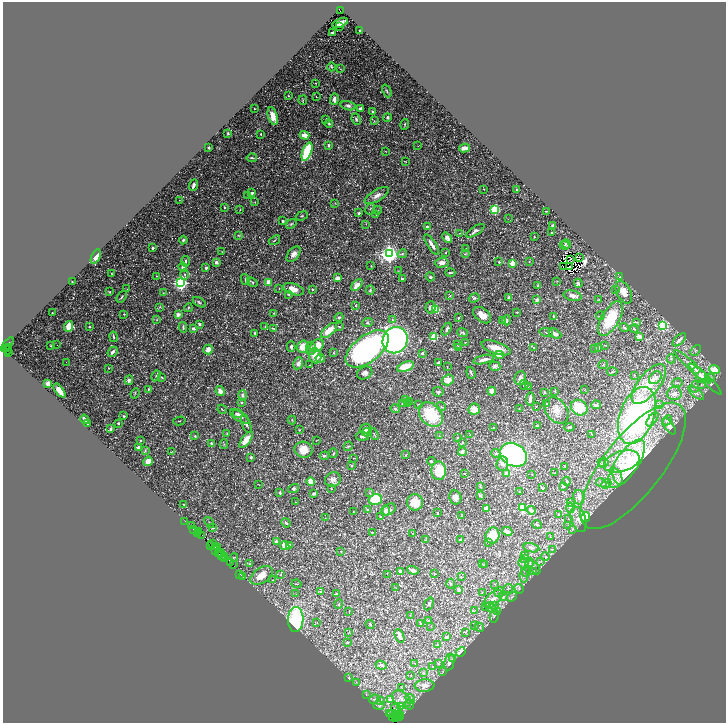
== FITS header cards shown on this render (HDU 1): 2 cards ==
NAXIS1  =                 1447
NAXIS2  =                 1442

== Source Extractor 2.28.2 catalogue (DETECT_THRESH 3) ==
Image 1447 x 1442 px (HDU 1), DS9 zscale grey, zoomed out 1/2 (1 PNG px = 2 x 2 image px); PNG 728 x 725 px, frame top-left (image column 2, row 1442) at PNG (3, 2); each listed source drawn as its Kron ellipse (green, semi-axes under 4 px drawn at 4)
Background 0.996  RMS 0.072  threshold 0.215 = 3 sigma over >= 5 px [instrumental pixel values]
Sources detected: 615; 71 cannot appear on this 1/2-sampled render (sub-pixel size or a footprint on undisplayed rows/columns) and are neither listed nor drawn; of the other 544, the 500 brightest by FLUX_AUTO listed and drawn (44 fainter detections omitted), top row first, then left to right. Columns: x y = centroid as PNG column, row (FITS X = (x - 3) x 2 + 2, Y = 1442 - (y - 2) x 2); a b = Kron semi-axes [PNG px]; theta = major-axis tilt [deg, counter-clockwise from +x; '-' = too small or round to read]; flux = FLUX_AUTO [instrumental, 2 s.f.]
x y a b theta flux
340 10 4 3 - 330
340 23 8 3 24 77
339 26 2 1 - 76
360 31 2 1 - 6.7
332 32 2 2 - 11
332 67 4 3 - 16
340 69 3 2 - 7.8
316 83 2 2 - 9.3
387 91 7 3 -66 18
288 96 3 2 - 7.3
316 97 2 2 - 11
334 99 6 3 88 53
303 100 5 3 - 14
348 106 8 4 -15 39
254 109 2 2 - 8.5
360 109 4 3 - 39
373 111 2 2 - 12
273 116 9 4 -75 160
387 117 4 4 - 28
326 119 4 3 - 9.1
356 119 6 3 -65 24
374 121 3 3 - 8.3
329 124 4 3 - 19
405 125 5 2 - 14
228 133 3 2 - 10
261 134 2 2 - 12
305 135 5 3 - 110
328 145 3 2 - 22
418 146 3 2 - 5.2
209 148 2 2 - 31
464 148 5 3 - 78
385 151 3 2 - 4.9
307 152 10 4 69 610
252 158 5 2 - 19
405 161 4 2 - 5.9
193 185 6 3 71 48
484 189 3 2 - 5.1
517 190 2 2 - 41
252 193 2 2 - 49
248 195 2 2 - 5.6
377 195 14 5 31 73
179 200 2 2 - 4.6
255 202 2 2 - 6
335 203 3 2 - 7.4
225 208 3 2 - 14
370 209 6 3 63 15
495 209 4 3 - 650
240 210 2 2 - 5.9
377 210 4 2 - 6.4
546 211 2 1 - 7
359 213 4 3 - 20
376 214 3 3 - 12
302 216 6 3 21 16
508 219 2 1 - 12
283 221 2 2 - 46
291 224 5 3 - 16
366 224 2 2 - 8.6
552 226 3 3 - 29
427 227 4 3 - 27
475 231 10 4 34 49
551 232 2 2 - 8.8
459 233 2 2 - 7.6
239 235 4 2 - 12
534 237 2 2 - 6
447 238 5 4 - 37
183 240 4 3 - 20
275 240 6 2 37 13
566 244 4 2 - 18
432 245 12 3 -57 78
565 245 5 3 - 18
152 248 2 2 - 30
465 248 4 2 - 6.6
222 251 3 2 - 6.1
446 252 3 2 - 8.8
294 254 9 5 50 63
389 254 4 4 - 7000
402 254 5 4 - 20
465 254 4 3 - 12
96 256 8 4 65 84
579 257 2 1 - 5.2
570 260 2 1 - 7.5
186 261 5 3 - 26
529 261 3 2 - 8
216 262 2 2 - 120
499 262 2 2 - 31
442 263 7 5 3 60
512 263 3 3 - 240
371 266 2 2 - 5.4
569 266 2 1 - 4.6
183 267 4 3 - 75
563 267 2 1 - 5.1
206 268 2 2 - 55
398 271 3 2 - 7.2
450 273 5 2 - 19
112 274 4 3 - 11
185 274 5 3 - 18
156 276 2 2 - 5.3
430 277 4 4 - 25
620 277 4 3 - 11
338 278 4 3 - 53
402 279 4 3 - 15
245 280 5 2 - 13
557 281 3 2 - 5.1
72 282 2 2 - 8.4
252 282 6 3 -37 16
269 282 4 4 - 100
181 283 4 3 - 3400
578 283 4 3 - 34
357 285 7 4 45 110
538 285 4 4 - 16
127 289 3 2 - 5.3
279 289 2 2 - 5.7
294 289 11 5 -18 130
312 289 2 2 - 46
370 290 4 3 - 21
616 290 3 2 - 8.2
109 292 4 3 - 13
624 292 12 7 -63 160
163 293 2 2 - 7.2
289 294 3 2 - 23
450 296 3 3 - 13
573 296 9 5 -14 69
122 297 6 2 55 18
509 297 3 2 - 73
474 298 5 4 - 18
537 300 2 2 - 140
599 300 4 2 - 8.6
199 302 7 3 -31 20
355 306 3 3 - 12
160 307 4 3 - 12
430 307 6 5 - 42
188 308 4 3 - 16
436 309 3 3 - 420
517 312 3 2 - 6.4
52 313 2 2 - 6.7
274 313 3 2 - 7.6
124 314 2 2 - 15
178 314 4 4 - 56
482 315 10 6 -39 110
553 316 3 2 - 20
600 316 4 3 - 15
339 317 4 4 - 22
458 318 2 2 - 18
610 319 19 9 60 590
157 320 3 3 - 7.6
393 320 4 2 - 9.7
502 320 3 2 - 5.6
507 320 5 3 - 21
637 322 3 2 - 10
367 323 5 4 - 24
199 324 3 3 - 22
69 326 5 4 - 230
265 326 3 1 - 5.5
662 326 3 3 - 1200
90 327 2 2 - 14
183 327 5 3 - 20
339 327 4 2 - 10
193 328 3 3 - 47
273 328 4 2 - 11
624 328 4 3 - 17
447 329 7 3 61 26
634 329 4 3 - 14
329 331 10 5 42 190
463 332 5 3 - 20
546 332 7 3 -8 19
255 333 4 2 - 15
555 333 7 4 -29 65
639 336 4 3 - 61
114 337 5 2 - 15
434 337 3 3 - 630
395 340 13 12 - 4300
679 340 8 3 44 59
465 342 3 2 - 6.2
457 344 3 3 - 9.2
7 345 8 2 49 400
57 345 2 2 - 9.4
605 345 4 1 - 7.5
51 346 3 3 - 7.5
317 346 7 5 39 240
8 347 4 2 - 140
291 347 5 3 - 27
303 347 6 5 - 180
458 347 4 3 - 22
534 347 2 2 - 5.2
598 347 2 2 - 28
7 348 3 2 - 240
311 348 6 5 - 43
496 348 15 6 -19 150
595 348 3 3 - 10
208 349 5 4 - 92
367 349 25 13 38 4200
8 350 4 2 - 100
696 350 6 2 50 16
113 352 5 3 - 41
8 353 2 2 - 44
333 353 3 3 - 9.4
422 353 2 2 - 45
499 355 4 3 - 220
315 356 8 6 -75 180
320 358 5 3 - 54
671 359 4 3 - 20
484 360 10 3 14 84
66 362 2 1 - 5.3
438 362 4 3 - 20
298 363 6 4 66 56
310 365 4 2 - 7.7
603 365 5 3 - 14
447 366 3 2 - 5.6
495 366 5 5 - 36
405 367 9 4 21 260
692 367 24 3 -43 170
109 368 2 2 - 7.3
714 369 5 4 - 180
612 372 5 3 - 14
365 373 8 6 27 48
471 373 6 3 -71 20
700 374 8 3 -39 66
634 375 3 2 - 7.1
156 376 6 3 60 15
162 377 4 3 - 11
701 377 6 5 - 79
520 378 7 5 81 59
655 378 7 5 45 50
711 378 4 4 - 22
705 379 22 3 -43 170
129 380 4 4 - 41
448 380 6 5 - 120
678 383 5 3 - 13
48 384 4 3 - 48
649 384 24 10 51 380
524 385 5 3 - 26
701 385 3 2 - 8.4
528 387 2 1 - 7
695 387 6 2 78 10
149 389 4 3 - 16
59 390 8 4 -52 130
584 390 4 2 - 7.1
220 391 5 4 - 78
492 391 4 4 - 110
555 391 3 3 - 8.8
438 392 5 4 - 21
544 392 3 2 - 12
135 393 5 2 - 15
696 393 9 4 -39 47
674 394 7 6 - 49
242 395 5 4 - 40
530 399 7 3 86 51
405 400 3 3 - 18
242 402 2 2 - 21
410 402 3 2 - 6.1
547 403 2 2 - 28
402 404 2 2 - 17
408 404 3 3 - 9.7
419 404 4 3 - 11
596 405 5 3 - 50
659 405 4 3 - 12
536 406 2 1 - 8.9
441 407 5 3 - 13
579 408 9 7 -33 400
222 409 5 2 - 11
395 409 5 4 - 21
474 409 6 5 - 110
519 409 3 2 - 6.5
556 410 14 10 -52 130
238 414 5 3 - 21
431 415 14 10 -49 630
124 416 3 3 - 18
240 416 11 5 -33 75
637 416 30 17 70 2900
85 419 5 2 - 41
652 419 8 4 52 42
292 420 4 2 - 9
667 420 5 2 - 12
179 421 6 2 15 9.1
118 423 3 2 - 15
87 424 2 1 - 7.4
246 424 9 3 -68 37
537 425 3 2 - 16
669 426 9 4 -57 50
569 427 5 2 - 12
494 428 2 2 - 26
110 429 3 2 - 23
366 429 6 5 - 55
299 430 3 3 - 9.8
367 432 5 4 - 32
227 433 4 3 - 12
374 434 6 2 -59 13
470 435 3 2 - 5.5
592 435 3 2 - 5.1
195 436 3 3 - 14
362 436 6 3 -4 34
439 436 2 2 - 5.8
457 438 2 2 - 15
140 440 3 3 - 11
246 440 9 4 53 210
316 440 3 1 - 5.4
462 442 2 2 - 15
211 443 2 2 - 53
224 444 4 3 - 11
348 446 5 3 - 16
138 448 3 2 - 63
303 450 9 8 - 190
145 451 3 2 - 10
172 451 2 2 - 16
462 452 4 3 - 70
333 453 5 2 - 12
496 453 4 4 - 31
406 455 4 2 - 9.8
513 455 14 11 -30 3400
324 456 5 3 - 19
251 457 2 2 - 42
353 458 3 2 - 4.9
148 461 5 4 - 83
431 461 4 3 - 14
622 461 18 10 17 260
602 462 3 3 - 9.8
604 463 5 4 - 21
502 464 7 6 - 48
627 464 28 11 55 480
351 465 3 3 - 14
565 466 2 2 - 21
633 466 77 29 52 1700
439 471 9 7 -88 350
465 473 2 2 - 6.3
555 473 2 1 - 7.7
506 474 2 2 - 130
532 474 2 2 - 13
617 476 8 3 -69 52
333 479 8 7 - 63
311 481 4 3 - 170
567 481 4 3 - 31
601 483 6 3 -27 32
258 484 3 2 - 4.7
606 484 5 4 - 31
563 486 2 2 - 51
480 487 3 2 - 8
542 488 3 2 - 10
294 489 6 4 17 24
331 489 2 2 - 6
519 491 2 2 - 4.9
280 493 2 2 - 35
314 493 3 2 - 39
370 493 4 3 - 14
480 496 2 2 - 45
455 497 7 6 - 75
579 497 7 5 -79 63
375 499 7 5 16 430
295 502 3 2 - 6.3
415 502 8 8 - 230
570 502 3 2 - 5.4
184 504 2 2 - 14
522 508 3 2 - 300
570 508 5 3 - 17
389 509 7 5 32 70
486 509 3 2 - 190
367 510 2 2 - 45
385 510 5 4 - 33
531 510 4 3 - 49
353 511 2 1 - 5.9
437 513 2 2 - 23
558 514 3 3 - 9.3
462 516 4 3 - 16
380 517 2 2 - 19
586 517 5 4 - 350
325 518 4 1 - 4.6
569 519 4 1 - 6.6
579 519 13 7 -72 100
185 521 2 1 - 81
209 522 6 2 -53 9.6
286 523 5 3 - 24
537 524 5 3 - 16
191 525 2 1 - 39
568 525 3 2 - 7.1
212 528 4 2 - 13
194 529 3 2 - 98
572 529 4 3 - 13
507 531 5 3 - 55
199 532 2 1 - 95
372 532 3 2 - 6.6
413 533 3 2 - 7.8
198 534 3 1 - 250
202 535 2 1 - 77
493 536 8 7 - 310
551 537 3 1 - 5
425 540 3 2 - 4.8
461 540 2 2 - 72
276 542 3 2 - 64
489 542 3 3 - 14
212 544 3 1 - 96
210 545 4 1 - 190
290 545 4 3 - 52
285 546 5 4 - 120
215 547 3 2 - 140
217 548 2 1 - 260
531 548 8 4 -12 39
552 549 3 2 - 8.6
216 551 3 1 - 120
341 551 2 2 - 5.5
221 552 2 2 - 34
219 554 2 1 - 110
220 554 2 1 - 77
221 556 3 2 - 140
224 556 3 1 - 270
525 556 2 2 - 5.8
234 557 4 2 - 8.1
545 557 4 4 - 21
225 559 2 1 - 84
524 559 3 2 - 11
541 561 3 2 - 9.6
230 563 3 2 - 140
249 563 3 3 - 12
524 563 6 5 - 38
530 563 5 3 - 18
233 564 2 2 - 180
482 564 3 2 - 7.6
484 564 2 2 - 5.1
534 567 8 2 -51 16
413 570 6 2 -19 79
533 571 4 2 - 13
401 572 4 3 - 76
526 572 5 2 - 11
240 574 2 1 - 78
281 574 3 2 - 6.4
387 574 3 1 - 5.8
435 574 3 2 - 5.4
261 575 12 7 35 150
242 576 2 1 - 61
524 576 7 3 -86 28
461 577 3 2 - 4.7
273 580 3 2 - 8.5
296 584 5 2 - 9.9
451 584 5 3 - 12
495 584 3 2 - 4.9
396 588 4 2 - 7.2
508 588 5 2 - 11
458 589 4 4 - 36
519 589 5 2 - 14
321 592 4 3 - 27
482 592 4 2 - 9.7
499 592 5 5 - 25
296 594 3 2 - 5.9
336 594 3 2 - 22
503 596 4 4 - 30
512 597 5 3 - 22
493 599 11 6 44 110
339 604 5 3 - 13
429 604 7 4 67 27
495 606 4 2 - 13
485 607 3 3 - 13
491 607 5 4 - 39
474 611 3 2 - 5.7
498 611 4 3 - 15
349 612 3 2 - 4.5
410 615 2 2 - 5.6
494 616 7 4 78 31
296 619 12 7 88 1000
428 620 4 2 - 17
317 623 3 2 - 7.2
420 623 4 2 - 7
370 625 4 2 - 16
474 625 3 2 - 8
431 626 2 2 - 4.9
479 627 5 2 - 15
349 632 4 2 - 8.2
465 632 4 3 - 12
400 636 7 3 -67 90
447 637 2 2 - 56
347 642 2 2 - 15
437 645 2 2 - 40
461 652 5 3 - 120
453 659 4 3 - 12
449 662 8 5 79 50
414 663 3 2 - 6.6
438 664 4 3 - 15
381 665 6 3 -20 32
433 666 3 2 - 5.7
443 672 3 2 - 4.9
424 673 3 3 - 14
411 675 2 2 - 4.8
349 678 4 2 - 8.9
356 682 3 2 - 6.1
424 685 10 6 5 100
402 688 4 2 - 9.5
366 695 3 2 - 5.6
374 699 5 3 - 22
401 699 10 7 -34 110
410 699 5 4 - 32
390 700 3 3 - 61
381 701 4 2 - 9.9
409 704 5 3 - 26
379 706 6 3 2 19
401 707 4 3 - 23
396 709 6 3 -54 24
389 714 3 1 - 130
392 714 5 2 - 370
396 715 2 1 - 130
397 715 2 1 - 150
400 716 5 2 - 310
393 717 2 2 - 67
395 717 4 2 - 120
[44 fainter detections neither listed nor drawn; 71 sub-pixel or undisplayed-footprint detections neither listed nor drawn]